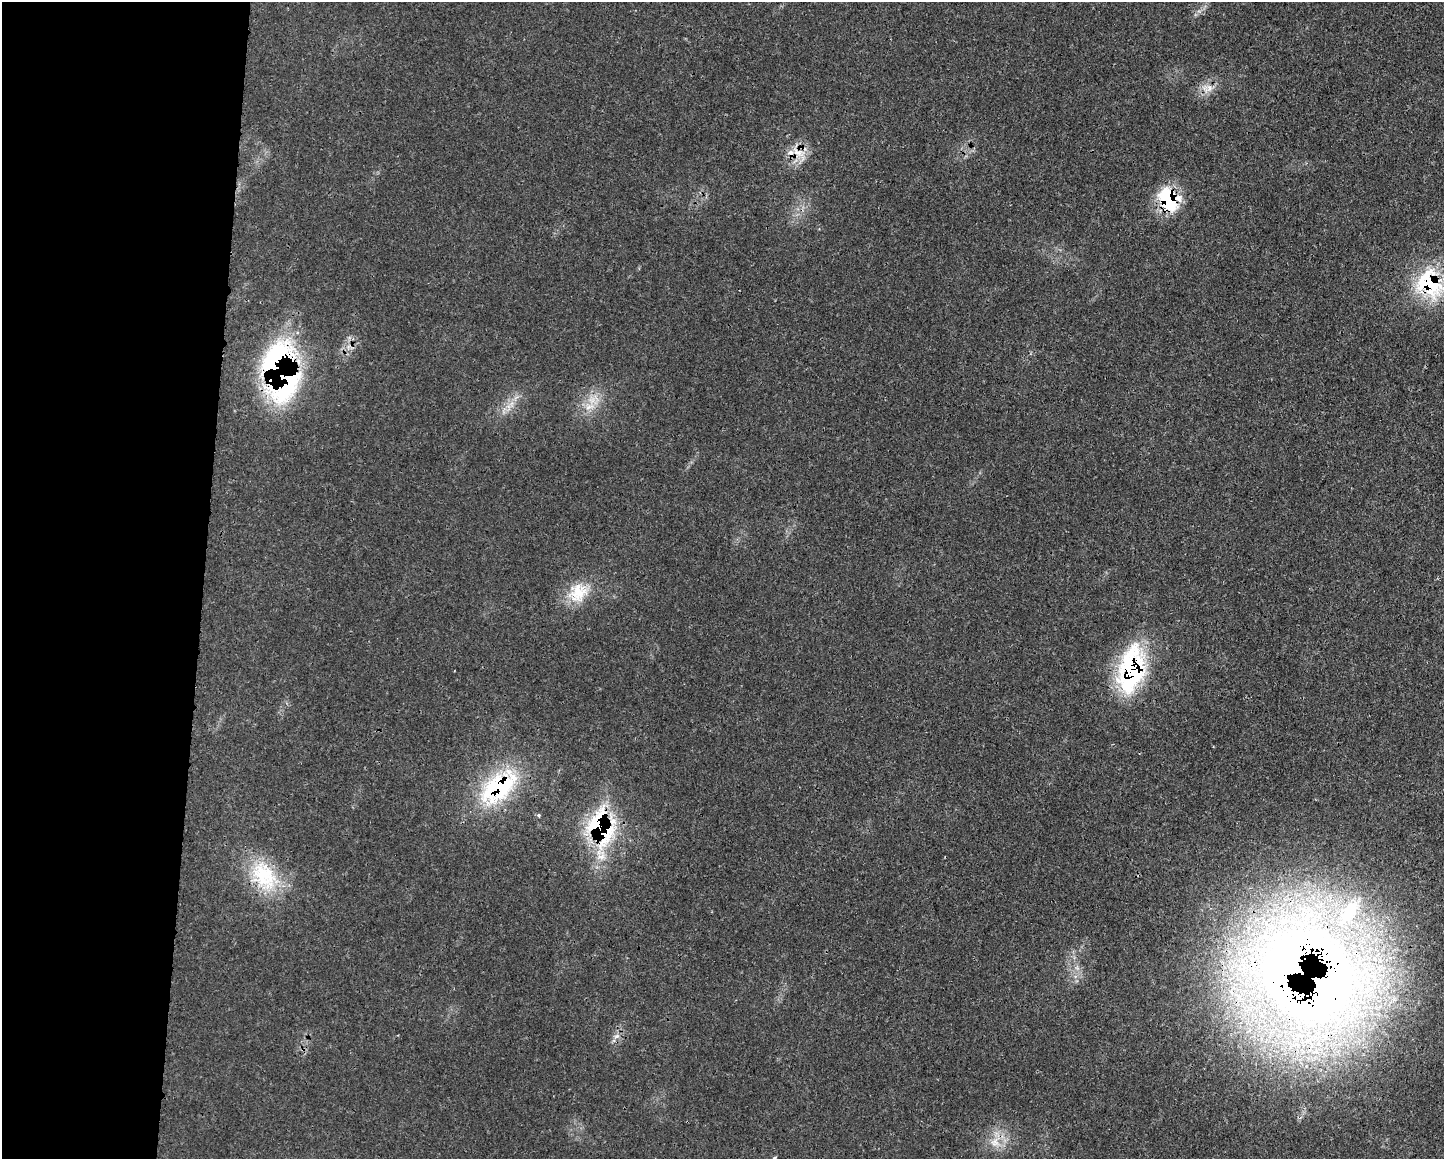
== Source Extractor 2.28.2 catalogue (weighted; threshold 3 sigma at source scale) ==
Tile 4 of 3 x 4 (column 1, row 2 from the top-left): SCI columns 128-1569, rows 2326-3482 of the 4684 x 4651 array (HDU 1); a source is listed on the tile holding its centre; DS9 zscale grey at full resolution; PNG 1446 x 1161 px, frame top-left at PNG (2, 2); no overlay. Shown black and unused: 14% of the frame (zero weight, under 3 of 4 exposures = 1% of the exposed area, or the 3 px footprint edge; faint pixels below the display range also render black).
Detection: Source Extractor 2.28.2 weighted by HDU 2 'WHT'; one run over the whole footprint, this tile lists its part. Background 0.0218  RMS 0.0024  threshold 0.0109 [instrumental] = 3 sigma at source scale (4.5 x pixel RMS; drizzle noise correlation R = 1.50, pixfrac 1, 0.05/0.05 arcsec/px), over >= 5 px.
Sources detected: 24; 1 too faint to see at this stretch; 1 inside a brighter object's white glare — not listed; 5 inside a brighter listed object's ellipse — not listed separately; the other 17 listed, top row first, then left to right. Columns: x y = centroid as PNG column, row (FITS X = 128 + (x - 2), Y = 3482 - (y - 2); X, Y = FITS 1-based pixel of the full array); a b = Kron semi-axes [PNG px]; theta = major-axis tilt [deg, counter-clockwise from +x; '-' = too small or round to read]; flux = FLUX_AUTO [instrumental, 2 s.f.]
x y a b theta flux
1209 88 11 8 -83 1.8
798 152 23 13 -30 4.3
1169 199 29 22 -64 14
1430 284 42 33 -58 23
272 364 83 35 58 42
589 407 15 6 20 2
578 592 28 24 57 8.1
1131 669 56 28 80 34
498 787 57 30 40 28
538 815 3 3 - 0.67
601 827 45 28 -81 33
264 876 46 31 -54 17
1292 965 107 61 68 300
1077 968 7 5 -45 0.74
617 1036 9 5 30 0.94
994 1142 15 13 85 3.6
775 1157 4 3 - 0.28
Overlapping masked pixels (flux is a lower limit): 8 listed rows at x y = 798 152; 1169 199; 1430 284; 272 364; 1131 669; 498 787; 601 827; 1292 965
Isophote crosses this tile's border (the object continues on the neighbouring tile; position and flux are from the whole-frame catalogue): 1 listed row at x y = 1430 284